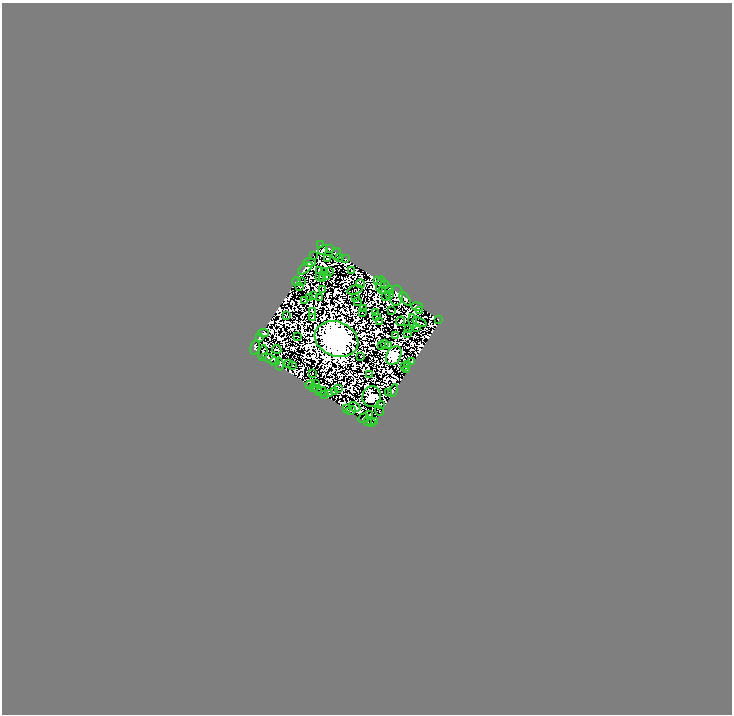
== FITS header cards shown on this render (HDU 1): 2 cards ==
NAXIS1  =                  730
NAXIS2  =                  712

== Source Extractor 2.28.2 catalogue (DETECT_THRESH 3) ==
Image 730 x 712 px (HDU 1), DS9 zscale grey, 1 PNG px = 1 image px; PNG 734 x 716 px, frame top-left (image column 1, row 712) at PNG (2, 3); each listed source drawn as its Kron ellipse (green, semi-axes under 4 px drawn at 4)
Background 0.865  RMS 2.5e-04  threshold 7.56e-04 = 3 sigma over >= 5 px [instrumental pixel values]
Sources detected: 185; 83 with non-positive FLUX_AUTO (blend fragments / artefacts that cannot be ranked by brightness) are neither listed nor drawn; the other 102 listed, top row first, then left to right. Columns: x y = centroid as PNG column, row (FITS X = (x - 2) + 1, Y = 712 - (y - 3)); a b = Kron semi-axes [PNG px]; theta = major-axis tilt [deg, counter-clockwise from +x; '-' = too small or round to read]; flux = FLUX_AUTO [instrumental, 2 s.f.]
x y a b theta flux
320 245 3 2 - 9.4
329 249 4 3 - 61
323 250 5 3 - 6.2
336 254 6 4 75 7.5
313 256 4 2 - 5.2
339 257 4 3 - 16
327 259 4 2 - 13
346 259 3 2 - 0.83
310 262 6 4 -9 81
305 268 8 3 37 31
319 270 3 3 - 9.4
352 271 3 2 - 3.5
324 272 2 2 - 3.6
329 272 2 2 - 5.1
319 276 4 2 - 12
327 276 4 2 - 7.2
323 279 3 2 - 7.7
296 281 4 3 - 43
377 281 4 3 - 22
302 282 4 2 - 1.5
360 284 4 4 - 0.84
380 284 8 3 76 43
385 285 4 2 - 19
300 287 3 2 - 2.8
323 289 3 3 - 7.1
355 290 8 2 17 1.9
390 290 3 2 - 2.8
382 291 3 2 - 1.6
390 294 2 2 - 2.2
313 296 4 2 - 15
386 296 2 2 - 5.9
396 296 10 6 88 27
310 297 3 2 - 5.1
320 297 4 2 - 1.4
356 298 2 2 - 6.8
405 299 7 3 -52 49
305 301 3 2 - 5.6
357 301 3 2 - 2.9
417 306 6 3 -9 13
364 308 2 2 - 6.2
392 311 3 2 - 9.1
420 311 4 2 - 8.2
312 312 4 3 - 25
362 313 3 2 - 0.55
375 313 3 2 - 1.4
286 316 3 2 - 1.8
377 316 3 2 - 11
313 317 3 2 - 8.5
438 319 3 2 - 12
401 321 5 2 - 3.9
413 321 7 3 -86 11
380 322 2 2 - 6.9
419 322 7 2 -21 17
416 327 4 3 - 13
409 328 3 2 - 14
263 333 5 3 - 9.2
407 333 2 2 - 9.2
298 336 2 2 - 5.2
395 336 3 2 - 12
259 338 4 3 - 42
336 339 22 17 -22 120000
385 344 3 2 - 17
389 345 3 2 - 5.4
381 346 2 2 - 5.5
255 347 8 4 77 53
277 349 4 2 - 16
263 353 8 3 82 18
394 355 10 7 62 3900
361 357 4 2 - 3.5
271 359 9 3 -27 36
274 361 4 2 - 19
412 362 3 3 - 13
279 364 6 3 -79 17
288 364 2 2 - 6
408 364 4 3 - 15
293 365 3 2 - 3
405 367 3 2 - 4.5
406 370 3 2 - 5.8
312 373 2 2 - 4.7
369 374 3 2 - 9.6
316 384 2 2 - 12
310 385 5 2 - 15
314 388 3 2 - 9
338 388 2 2 - 6.4
317 389 4 2 - 5.6
321 391 5 2 - 12
393 391 6 3 62 10
335 392 4 2 - 7.3
388 392 2 2 - 2.8
324 394 3 3 - 36
330 394 2 2 - 2.9
372 397 10 9 - 2200
380 405 2 2 - 12
355 407 6 2 -31 4.4
347 409 3 3 - 2.1
351 410 5 4 - 2.3
380 411 5 2 - 23
370 414 3 2 - 3.1
363 418 6 2 20 12
374 421 2 2 - 9.6
367 422 3 3 - 20
371 423 4 2 - 3.9
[83 non-positive-flux detections neither listed nor drawn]